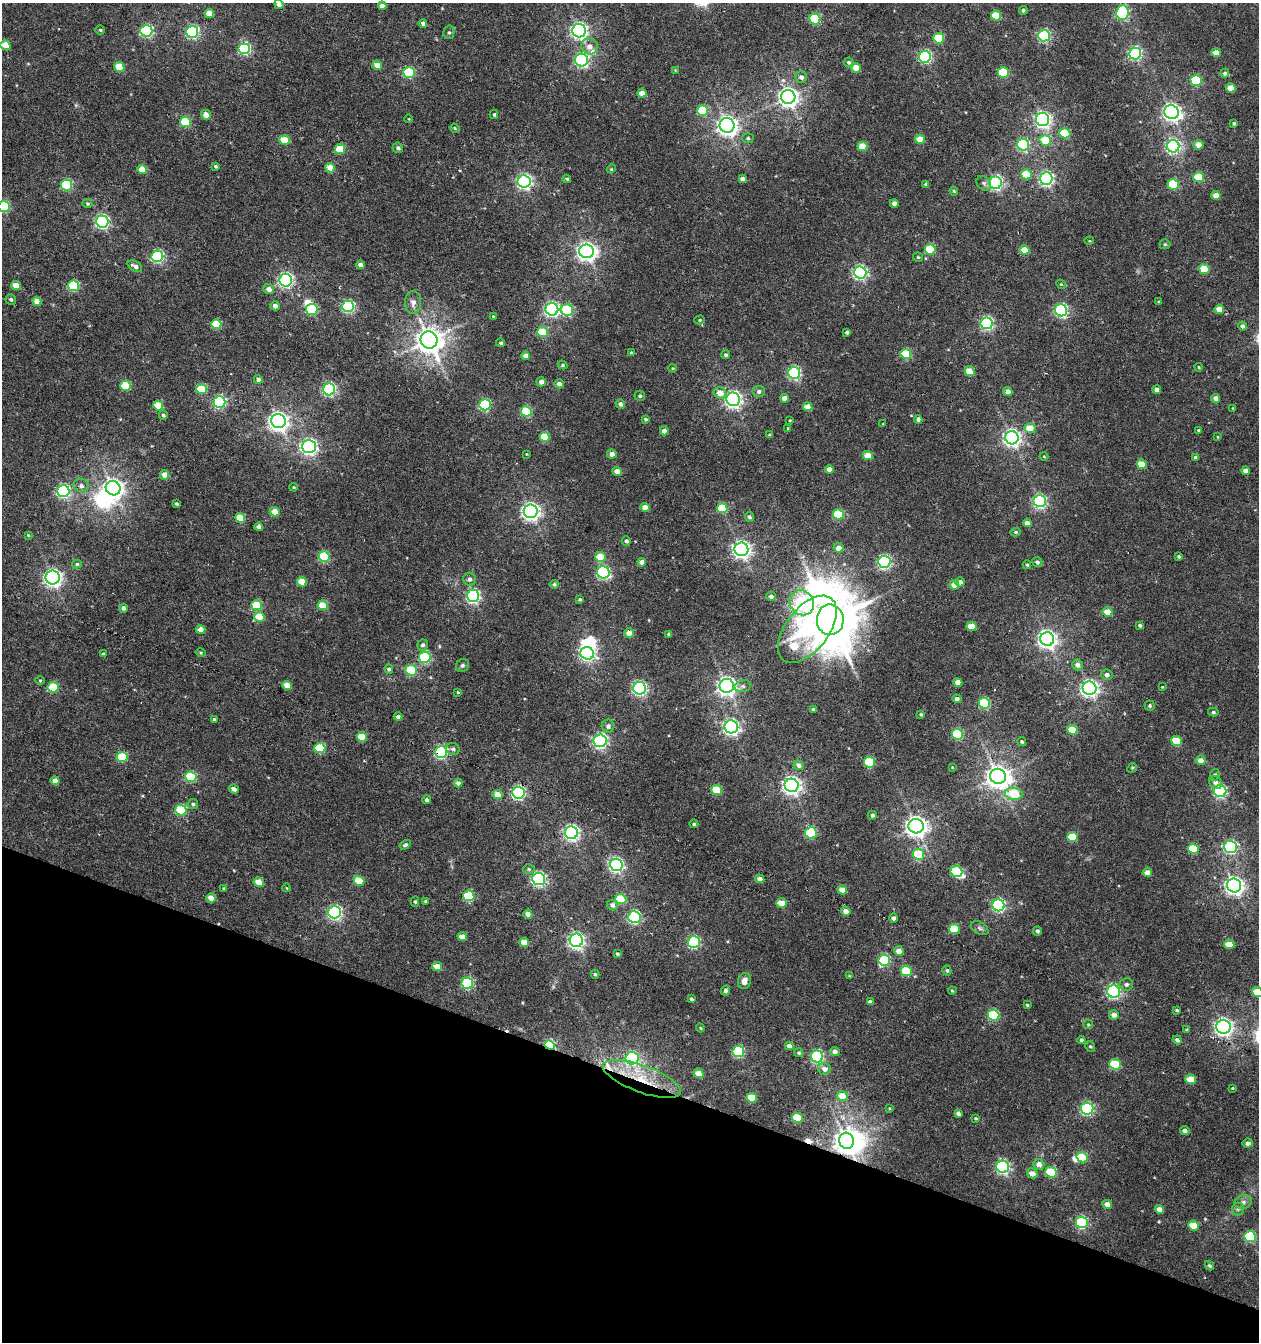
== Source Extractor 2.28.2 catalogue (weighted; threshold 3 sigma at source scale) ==
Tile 15 of 4 x 4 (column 3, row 4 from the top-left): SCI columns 2792-4048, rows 1-1340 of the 5517 x 5361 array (HDU 1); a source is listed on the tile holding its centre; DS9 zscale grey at full resolution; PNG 1261 x 1344 px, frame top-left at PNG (2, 3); each listed source drawn as its Kron ellipse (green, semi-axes under 4 px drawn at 4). Shown black and unused: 20% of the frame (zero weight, under 5 of 10 exposures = <1% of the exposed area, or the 3 px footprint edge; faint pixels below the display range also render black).
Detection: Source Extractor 2.28.2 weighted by HDU 2 'WHT'; one run over the whole footprint, this tile lists its part. Background 0.00246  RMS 0.0021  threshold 0.00868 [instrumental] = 3 sigma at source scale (4.09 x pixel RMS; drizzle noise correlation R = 1.36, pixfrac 0.8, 0.0396/0.0396 arcsec/px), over >= 5 px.
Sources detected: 401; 1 too faint to see at this stretch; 7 inside a brighter object's white glare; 3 cosmic-ray / hot-pixel residue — neither listed nor drawn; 2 inside a brighter listed object's ellipse — not listed separately; the other 388 listed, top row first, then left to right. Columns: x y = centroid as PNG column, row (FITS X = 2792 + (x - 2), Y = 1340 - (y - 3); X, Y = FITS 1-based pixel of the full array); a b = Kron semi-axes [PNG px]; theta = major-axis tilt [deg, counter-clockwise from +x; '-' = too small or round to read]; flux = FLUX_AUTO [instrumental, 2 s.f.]
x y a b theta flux
279 4 5 4 - 1.1
382 6 4 4 - 1.3
1023 10 4 4 - 0.46
1122 13 7 6 - 29
209 14 5 4 - 3.2
996 16 5 5 - 7.4
815 19 5 5 - 12
423 23 4 4 - 0.66
100 30 4 4 - 0.26
146 31 6 6 - 28
579 31 7 6 - 67
192 32 6 6 - 28
449 32 7 5 76 0.47
1044 36 6 6 - 26
939 38 5 5 - 8.8
5 45 5 4 - 3.6
589 46 8 8 - 1.4
244 48 6 5 - 25
1135 53 6 6 - 36
1216 53 5 4 - 2.7
925 57 6 6 - 29
582 60 6 6 - 35
849 62 5 5 - 0.42
377 65 5 4 - 1.8
119 67 5 5 - 5.4
856 68 5 4 - 3.6
675 70 4 4 - 0.16
409 72 5 5 - 17
1003 72 5 5 - 10
1225 73 4 4 - 0.43
801 77 6 5 - 0.78
1196 80 5 5 - 13
1231 88 5 4 - 2.7
642 93 4 4 - 2
788 97 7 7 - 110
703 111 5 5 - 8.8
1171 112 7 6 - 79
494 114 4 4 - 0.3
206 115 5 4 - 1.5
409 119 4 3 - 0.14
1043 119 7 6 - 61
185 122 5 5 - 7.5
1234 124 3 3 - 0.29
727 125 7 7 - 120
455 128 5 4 - 0.23
1065 133 5 5 - 7.1
748 138 6 5 - 0.33
920 139 5 4 - 3.6
284 140 5 4 - 4.9
1045 140 5 5 - 6.3
1023 145 6 6 - 24
1198 145 5 5 - 2
862 146 5 4 - 4
1173 146 6 6 - 42
398 148 5 5 - 0.51
340 149 5 5 - 7.1
215 166 3 3 - 0.36
330 168 5 4 - 3.7
142 169 5 4 - 3.5
611 169 4 4 - 0.19
1026 174 5 5 - 5.8
1199 177 5 5 - 6.7
567 179 4 3 - 0.28
742 179 4 4 - 0.7
1046 179 6 6 - 46
524 181 6 6 - 50
984 183 8 6 -46 0.56
996 183 6 6 - 41
926 184 4 3 - 0.51
1173 184 5 5 - 13
66 185 6 5 - 16
954 191 4 3 - 0.23
1216 195 4 4 - 2
894 203 4 4 - 1.1
87 204 5 4 - 0.33
4 206 6 5 - 16
102 221 6 6 - 40
1089 241 5 3 - 0.19
1165 244 5 5 - 0.26
930 249 5 5 - 9.2
1025 250 5 4 - 3.5
586 251 7 7 - 98
157 256 6 5 - 25
918 257 5 5 - 0.27
360 265 4 4 - 0.95
135 266 8 5 -31 0.82
1204 269 5 5 - 6.6
860 273 6 6 - 41
286 280 6 6 - 46
1061 284 5 4 - 0.23
16 285 5 4 - 3
73 286 5 5 - 15
269 289 5 5 - 1.2
11 299 5 5 - 0.44
37 301 4 4 - 2.2
413 302 11 8 -90 1.2
1159 302 4 3 - 0.19
275 306 4 4 - 0.92
348 306 6 6 - 28
312 309 6 5 - 12
552 309 6 6 - 46
1219 309 5 4 - 2.5
567 310 6 6 - 10
1061 310 6 6 - 34
493 316 2 2 - 0.15
700 320 5 4 - 0.24
987 323 6 6 - 34
216 324 5 5 - 7.6
1242 326 4 4 - 0.59
542 332 5 5 - 8.9
847 332 3 3 - 0.39
429 340 9 8 - 260
501 343 4 4 - 0.42
631 353 4 3 - 0.2
906 354 5 5 - 9.7
726 355 4 4 - 0.39
526 356 4 4 - 1.3
562 365 5 3 - 0.23
1199 367 4 3 - 0.21
673 368 4 3 - 0.2
970 371 5 4 - 4
794 373 6 6 - 25
258 379 4 4 - 0.72
541 382 4 4 - 0.91
559 384 5 4 - 0.93
126 386 5 5 - 7.9
201 389 5 5 - 7.5
329 389 6 6 - 31
1157 390 4 4 - 1
1008 391 4 4 - 1.3
759 392 6 5 - 0.66
720 393 6 5 - 2.2
640 396 5 5 - 0.44
785 398 4 4 - 1.4
1216 398 4 4 - 1.2
733 399 7 6 - 70
219 402 6 6 - 25
620 404 5 4 - 0.56
485 405 6 5 - 20
158 406 5 4 - 5.6
808 407 5 4 - 2.4
1233 408 3 3 - 0.13
526 411 5 5 - 13
163 415 5 4 - 0.48
646 419 4 3 - 0.33
918 419 4 4 - 0.65
790 420 3 3 - 0.18
278 421 7 7 - 110
883 424 4 2 - 0.13
788 428 4 2 - 0.15
1030 428 6 5 - 3.5
1199 430 4 4 - 0.27
664 431 4 4 - 1.1
770 435 3 3 - 0.24
545 437 5 5 - 5.8
1218 437 4 3 - 0.15
1012 438 7 6 - 78
309 447 7 6 - 62
526 454 3 3 - 0.15
612 454 5 4 - 1.3
868 456 5 4 - 3.5
1044 456 4 3 - 0.18
1195 458 4 4 - 0.49
1142 464 5 4 - 3.7
829 469 4 4 - 1.4
617 471 5 4 - 1.7
1245 471 4 4 - 1.3
164 475 5 4 - 1.7
81 486 8 6 -17 0.8
294 487 4 3 - 0.2
113 488 7 7 - 110
63 491 6 6 - 36
1040 501 6 6 - 37
176 504 4 3 - 0.29
645 507 4 4 - 2.2
722 508 5 5 - 8.8
531 511 7 7 - 86
275 512 5 5 - 2.7
839 514 5 5 - 9.6
749 517 5 4 - 0.43
240 518 5 4 - 5.3
1027 523 4 4 - 1.2
259 527 4 4 - 0.9
1016 532 5 4 - 0.29
28 535 4 3 - 0.2
626 541 5 4 - 0.5
838 548 5 5 - 1.5
741 549 7 6 - 83
1179 556 3 3 - 0.3
324 557 5 5 - 12
600 557 5 5 - 5.4
642 562 4 4 - 1.5
884 562 6 6 - 36
1037 562 5 4 - 0.47
77 564 5 4 - 0.3
1027 565 4 3 - 0.26
603 572 6 6 - 30
53 578 7 7 - 73
470 579 6 6 - 0.82
302 582 5 4 - 3.6
960 582 5 4 - 0.92
554 584 4 4 - 0.42
954 585 4 4 - 2
473 596 6 6 - 42
771 596 5 4 - 0.64
580 599 4 3 - 0.28
802 603 13 11 -47 20
257 605 5 5 - 8
323 605 5 5 - 6.1
123 608 4 4 - 0.67
1107 612 5 4 - 3.4
259 617 5 4 - 5.3
830 620 15 13 -87 1100
1140 625 4 4 - 0.35
971 627 5 4 - 3.8
807 629 39 21 52 37
201 630 5 4 - 2
629 633 5 4 - 1.4
669 634 4 3 - 0.45
1047 639 7 6 - 99
423 645 5 5 - 0.54
201 653 5 3 - 0.25
587 653 7 6 - 47
103 654 4 3 - 0.32
425 657 6 5 - 17
463 665 7 6 - 0.42
1077 665 5 5 - 0.9
389 669 4 4 - 0.46
411 670 6 5 - 12
1107 675 6 5 - 0.72
40 680 5 3 - 0.19
958 682 4 4 - 1.7
287 686 5 4 - 3
727 686 7 7 - 96
743 686 8 6 12 0.58
53 687 5 5 - 10
1162 687 3 3 - 0.15
640 688 6 6 - 42
1089 688 7 6 - 78
458 692 3 3 - 0.21
957 699 4 4 - 0.9
984 703 6 5 - 16
1150 706 5 4 - 0.34
813 710 3 3 - 0.36
1213 712 5 4 - 0.38
921 714 4 3 - 0.25
398 717 4 4 - 0.7
214 720 4 3 - 0.54
608 726 6 6 - 0.65
731 727 6 6 - 63
1072 730 5 4 - 5
957 734 6 5 - 15
362 737 5 4 - 5.5
600 741 6 6 - 48
1176 741 5 5 - 7.5
1022 742 5 4 - 0.33
320 748 5 5 - 11
453 749 7 6 - 0.63
441 752 6 6 - 33
122 757 5 5 - 9.5
1201 760 5 4 - 1.5
870 762 5 5 - 12
799 765 5 4 - 0.75
952 767 3 3 - 0.14
1132 768 5 4 - 0.24
1215 775 6 4 -88 0.38
998 776 8 7 - 200
191 777 5 5 - 11
55 781 4 4 - 1.6
1215 782 7 6 - 0.97
458 783 4 4 - 0.79
792 785 7 7 - 91
234 789 5 3 - 0.97
716 790 5 5 - 8.1
1220 791 6 6 - 30
518 793 6 6 - 37
1014 794 9 6 -7 7.8
498 795 5 4 - 2.4
426 800 4 4 - 0.46
193 804 5 5 - 0.39
181 810 5 5 - 12
872 815 4 4 - 0.45
694 824 4 4 - 0.36
916 826 7 7 - 130
571 833 6 6 - 59
811 833 6 5 - 17
1073 837 5 5 - 6.3
405 845 6 4 31 0.39
1230 847 6 6 - 31
1193 849 5 5 - 7.2
918 854 6 5 - 8.5
616 865 6 6 - 48
529 869 6 5 - 0.32
956 871 6 5 - 11
1147 873 4 4 - 1.7
539 879 6 6 - 39
760 879 5 4 - 0.92
359 881 6 5 - 4.4
259 882 5 4 - 4.3
1234 885 7 7 - 98
287 888 4 2 - 0.13
224 889 4 3 - 0.28
842 890 5 4 - 2.3
469 896 5 5 - 11
211 898 5 4 - 2.1
621 899 6 5 - 8.5
426 901 4 3 - 0.36
415 902 5 4 - 0.31
781 903 5 4 - 4.1
612 905 6 5 - 0.86
998 905 6 6 - 31
846 911 5 4 - 1.3
335 912 6 6 - 41
528 914 4 4 - 1.8
634 917 6 6 - 29
893 918 4 4 - 0.56
980 928 9 6 -28 0.56
954 929 5 5 - 7.2
1037 931 4 4 - 0.5
462 937 5 4 - 2.1
576 940 6 6 - 62
524 942 5 4 - 2.5
694 942 6 6 - 28
1229 944 5 4 - 3.2
899 951 5 4 - 1.7
617 954 4 4 - 0.31
884 960 6 5 - 19
437 967 5 4 - 2.5
947 970 5 4 - 0.32
906 971 6 5 - 8.4
595 974 4 3 - 0.3
849 976 4 3 - 0.19
744 981 8 6 75 1.1
467 983 6 5 - 17
1126 984 7 6 - 0.63
725 991 5 4 - 0.4
952 991 4 3 - 0.24
1114 991 6 6 - 43
1258 992 5 5 - 5.5
691 999 4 3 - 0.41
870 1002 4 4 - 0.88
1027 1005 3 3 - 0.25
1177 1010 4 3 - 0.28
993 1015 6 5 - 15
1114 1015 5 4 - 1.1
1088 1024 5 4 - 0.24
1223 1027 7 7 - 80
700 1028 4 3 - 0.2
1186 1030 4 4 - 0.27
1081 1040 4 4 - 0.43
1177 1040 4 4 - 0.56
550 1045 6 4 -22 19
789 1046 4 4 - 1.1
1090 1046 5 4 - 0.29
738 1051 6 5 - 17
835 1052 5 4 - 1
799 1053 5 4 - 0.32
817 1057 6 6 - 32
632 1058 6 6 - 28
1115 1064 6 5 - 9.4
824 1069 6 6 - 1.2
699 1073 5 4 - 2.5
642 1079 41 13 -20 9.2
1190 1079 5 4 - 3.6
1233 1088 3 3 - 0.19
842 1096 5 5 - 4
752 1098 5 4 - 6
889 1108 4 3 - 0.17
1087 1109 6 6 - 29
958 1113 4 4 - 0.6
797 1118 5 5 - 7.4
976 1118 4 3 - 0.24
1185 1131 5 4 - 0.87
846 1141 8 7 - 190
1248 1143 5 4 - 0.83
1082 1157 5 5 - 9.4
1039 1164 5 5 - 1.3
1003 1167 6 6 - 38
1051 1172 6 5 - 11
1032 1173 5 5 - 1.5
1243 1202 9 6 14 0.73
1107 1204 5 4 - 1.5
1159 1209 5 4 - 1.9
1238 1209 6 6 - 0.47
1082 1222 6 5 - 22
1193 1225 5 4 - 4.3
1250 1237 6 5 - 14
1209 1266 5 4 - 0.37
Overlapping masked pixels (flux is a lower limit): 6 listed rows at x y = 441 752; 518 793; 1223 1027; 550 1045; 642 1079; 846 1141
Isophote crosses this tile's border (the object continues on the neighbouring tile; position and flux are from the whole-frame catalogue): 3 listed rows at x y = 279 4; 4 206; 1258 992